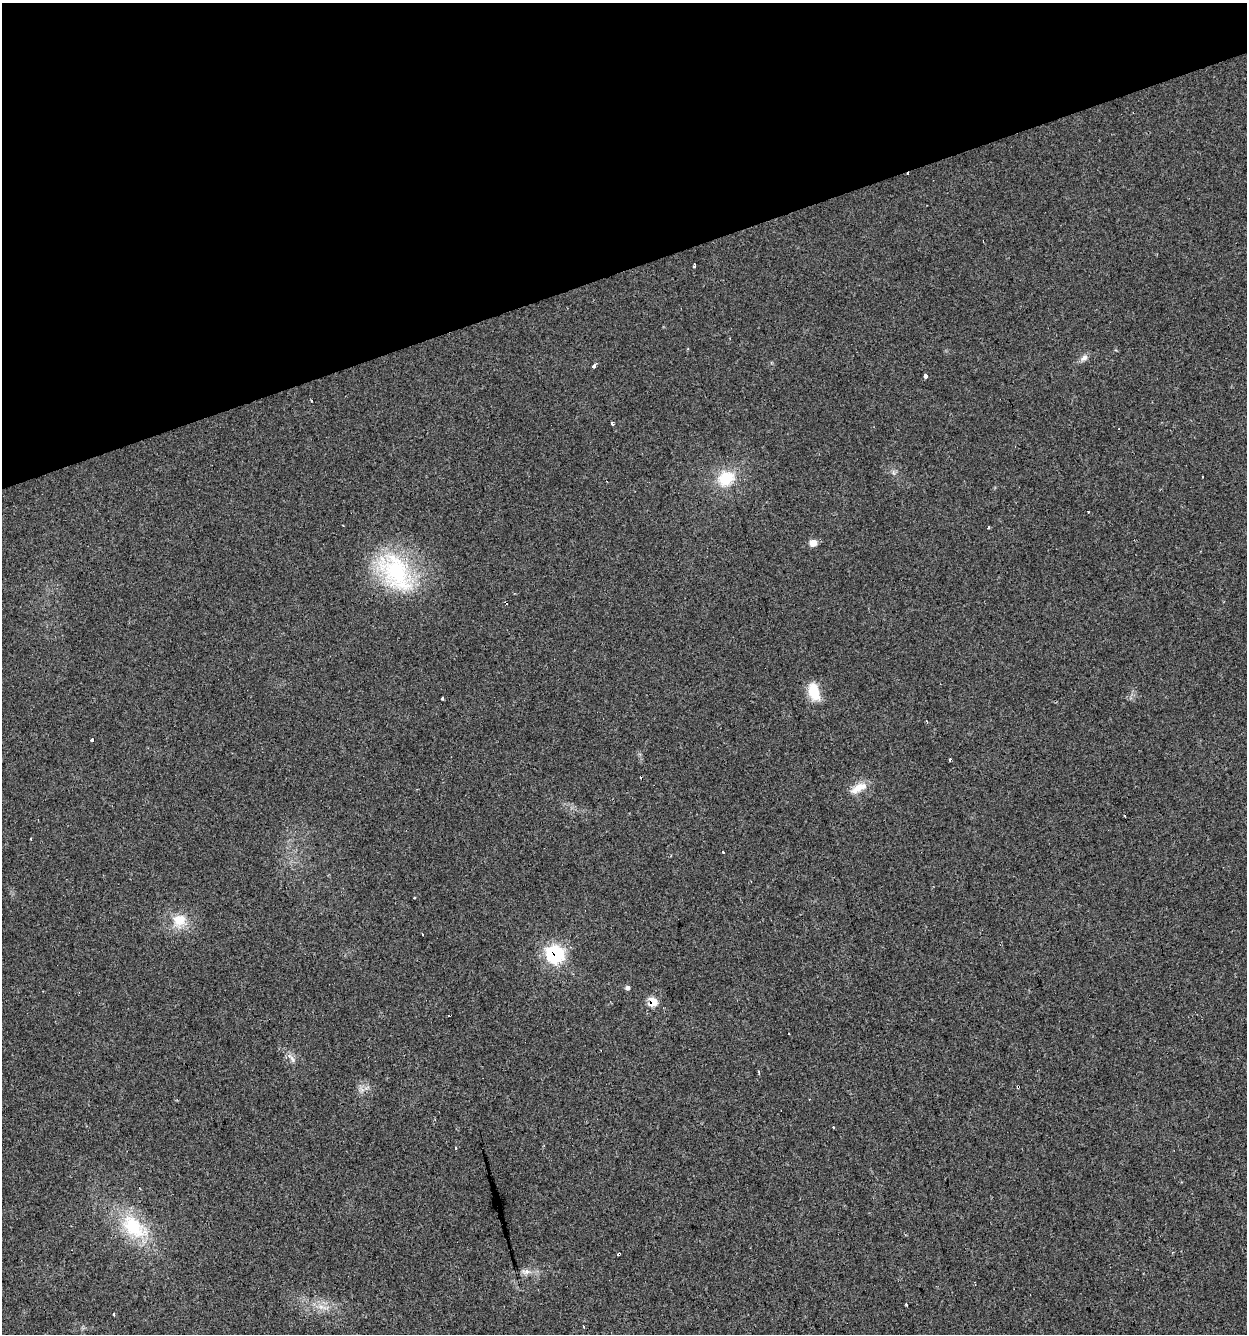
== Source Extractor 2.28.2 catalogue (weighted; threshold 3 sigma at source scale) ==
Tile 3 of 4 x 4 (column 3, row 1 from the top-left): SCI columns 2599-3843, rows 3996-5327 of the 5146 x 5327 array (HDU 1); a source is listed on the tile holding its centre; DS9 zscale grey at full resolution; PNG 1249 x 1336 px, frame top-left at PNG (2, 3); no overlay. Shown black and unused: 20% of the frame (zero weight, under 2 of 3 exposures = <1% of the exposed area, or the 3 px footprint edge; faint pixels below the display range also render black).
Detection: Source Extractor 2.28.2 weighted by HDU 2 'WHT'; one run over the whole footprint, this tile lists its part. Background 0.029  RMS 0.0059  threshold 0.0263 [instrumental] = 3 sigma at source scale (4.5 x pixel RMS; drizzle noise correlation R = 1.50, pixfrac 1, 0.0396/0.0396 arcsec/px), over >= 5 px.
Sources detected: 43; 8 cosmic-ray / hot-pixel residue — not listed; the other 35 listed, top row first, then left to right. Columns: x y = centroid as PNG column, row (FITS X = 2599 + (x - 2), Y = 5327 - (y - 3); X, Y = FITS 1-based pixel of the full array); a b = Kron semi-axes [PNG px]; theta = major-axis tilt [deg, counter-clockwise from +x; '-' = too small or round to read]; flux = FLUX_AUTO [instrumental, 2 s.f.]
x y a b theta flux
694 266 4 3 - 1.3
1084 358 11 8 35 2.7
594 366 4 3 - 3.4
926 377 3 3 - 29
612 423 3 3 - 1.3
1203 477 2 2 - 0.5
726 478 21 17 27 19
1088 512 3 2 - 0.51
989 528 3 3 - 1.4
813 543 7 6 - 5.6
395 572 61 35 -54 64
814 691 23 12 -75 13
442 698 3 3 - 6
92 740 3 3 - 2.9
950 759 3 3 - 2
859 788 24 10 30 8.1
723 852 3 3 - 2.4
414 898 3 3 - 1.7
179 920 20 18 36 12
555 954 9 8 - 130
627 988 6 5 - 1.4
653 1002 7 6 - 13
450 1015 4 3 - 3.5
789 1034 3 2 - 1.4
292 1058 16 4 -51 2.5
759 1073 5 2 - 0.68
833 1127 3 2 - 0.75
455 1148 3 3 - 1.6
134 1227 41 24 -41 34
1172 1253 4 3 - 0.46
619 1254 3 3 - 3.1
526 1271 12 7 0 2.9
321 1306 7 5 -1 2.2
114 1314 3 2 - 0.81
583 1326 3 3 - 0.95
Overlapping masked pixels (flux is a lower limit): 4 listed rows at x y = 555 954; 653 1002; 450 1015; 619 1254